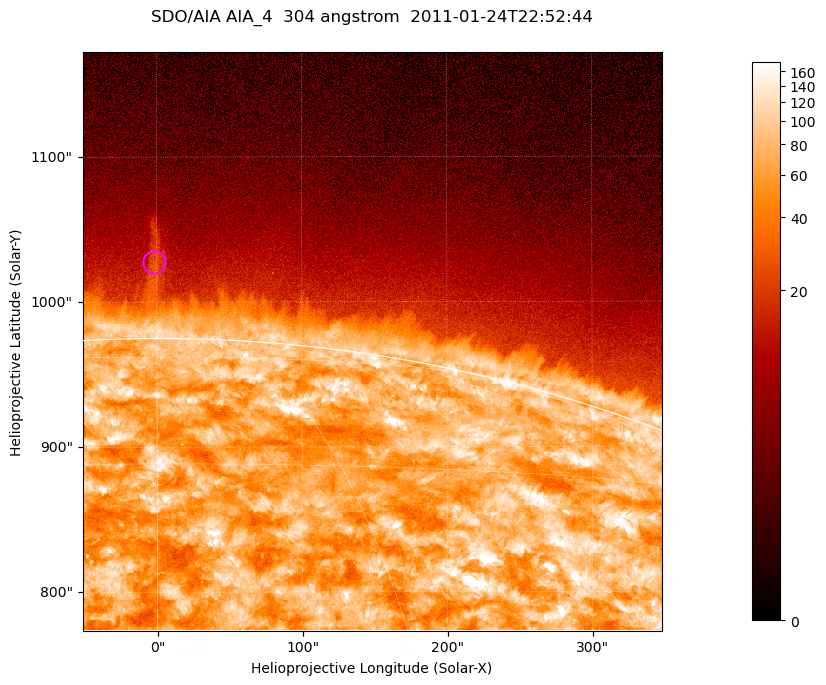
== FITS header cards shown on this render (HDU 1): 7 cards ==
TELESCOP= 'SDO/AIA '           / For AIA: SDO/AIA
INSTRUME= 'AIA_4   '           / For AIA: AIA_ATA1, AIA_ATA2, AIA_ATA3 or AIA_AT
WAVELNTH=                  304 / [angstrom] Wavelength
WAVEUNIT= 'angstrom'           / Wavelength unit: angstrom
DATE-OBS= '2011-01-24T22:52:44.125' / [ISO] Date when observation started; ISO 8
CTYPE1  = 'HPLN-TAN'           / CTYPE1; Typically HPLN
CTYPE2  = 'HPLT-TAN'           / CTYPE2; Typically HPLT

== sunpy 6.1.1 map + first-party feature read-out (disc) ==
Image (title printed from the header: SDO/AIA AIA_4  304 angstrom  2011-01-24T22:52:44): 665 x 665 px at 0.6 arcsec/px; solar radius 975 arcsec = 1625 px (partial field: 2.4% of the solar disc is inside the frame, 46% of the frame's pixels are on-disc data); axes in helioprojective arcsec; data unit not stated in the header (colour bar unlabelled)
Orientation: roll -0.132 deg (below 1 deg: not rotated)
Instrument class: DISC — disc imager (sunpy class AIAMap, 304 A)
Bright regions (active regions / flare kernels): reference = the on-disc median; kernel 5 px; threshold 5 sigma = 128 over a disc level ~71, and >= 1.15x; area >= 442 px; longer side >= 8 px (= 4.8 arcsec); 0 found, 0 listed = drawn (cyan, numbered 1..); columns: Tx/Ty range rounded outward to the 2 arcsec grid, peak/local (2 s.f.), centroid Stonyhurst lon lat
Off-limb structures (1.02-1.3 R_sun): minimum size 221 px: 4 found; the strongest spans PA ~0 deg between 1.03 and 1.09 R_sun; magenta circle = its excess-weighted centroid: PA ~0 deg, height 1.05 R_sun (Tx ~-2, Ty ~1028 arcsec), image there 2.1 x the reference